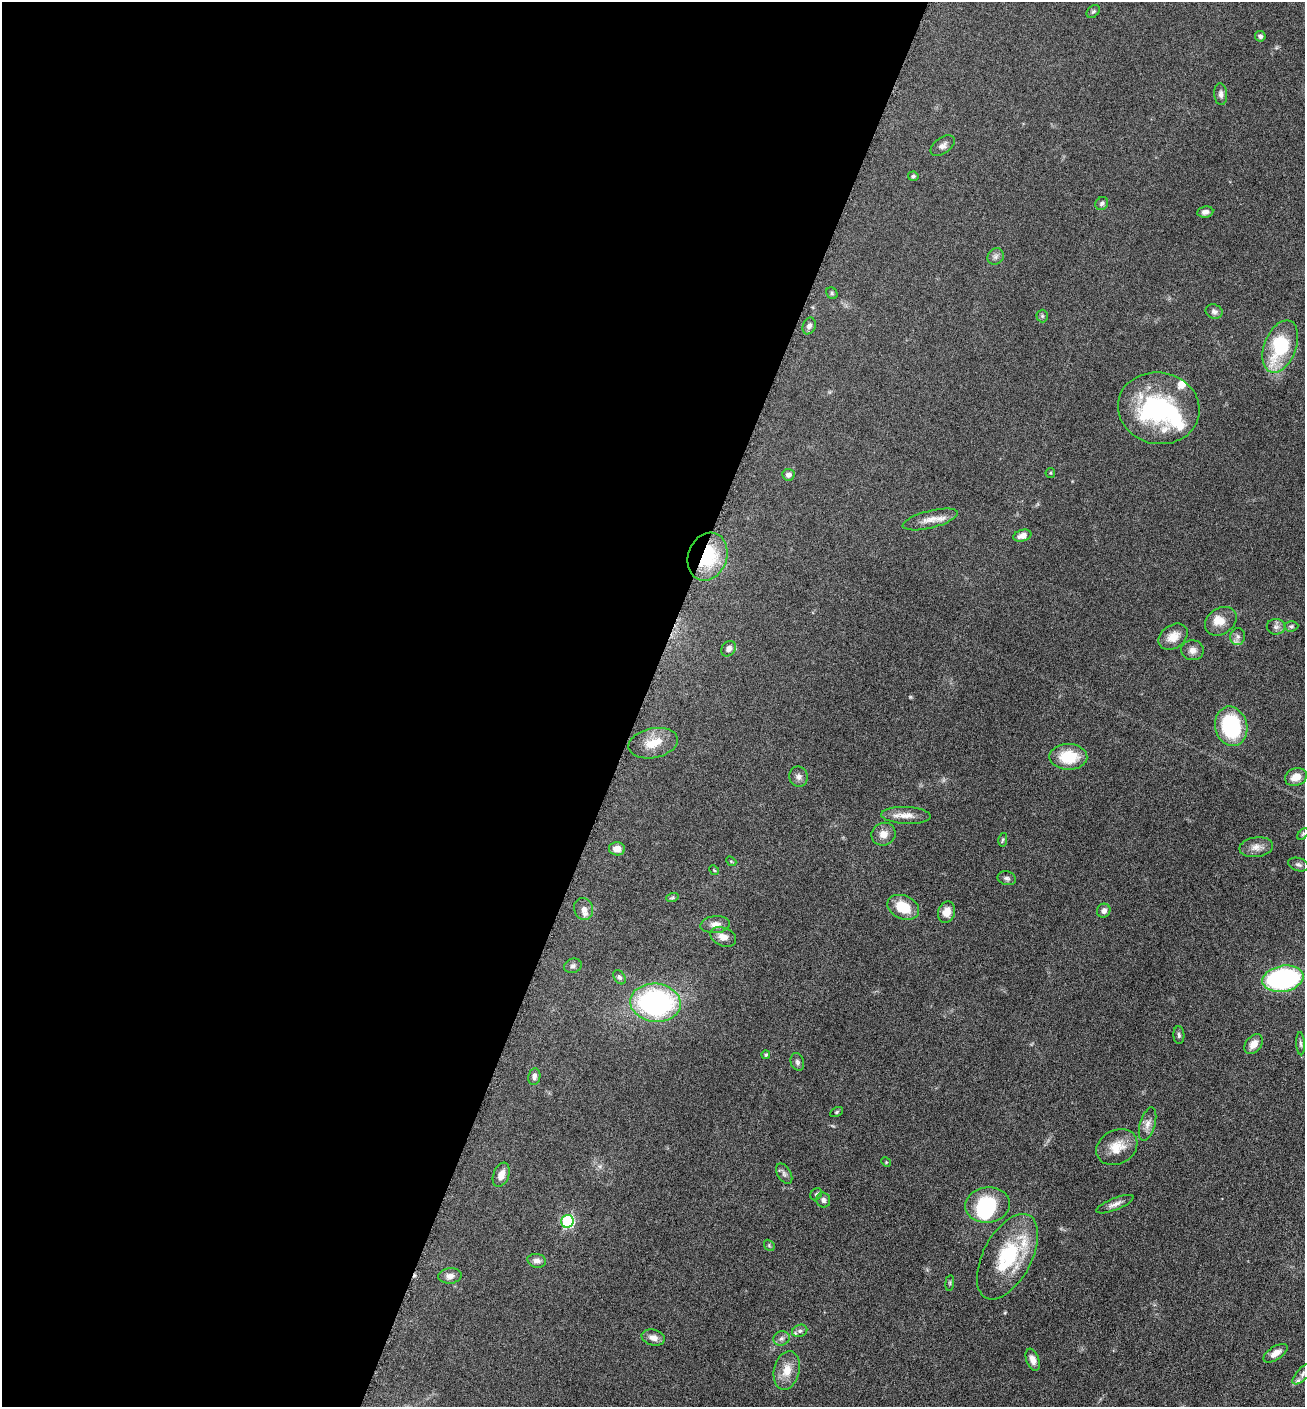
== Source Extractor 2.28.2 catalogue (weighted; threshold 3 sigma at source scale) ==
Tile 5 of 4 x 4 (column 1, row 2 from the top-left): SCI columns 286-1588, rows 2814-4218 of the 5649 x 5632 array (HDU 1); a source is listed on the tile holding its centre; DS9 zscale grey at full resolution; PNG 1307 x 1409 px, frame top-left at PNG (2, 2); each listed source drawn as its Kron ellipse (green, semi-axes under 4 px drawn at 4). Shown black and unused: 49% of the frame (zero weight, under 6 of 12 exposures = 1% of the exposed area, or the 3 px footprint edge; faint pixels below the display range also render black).
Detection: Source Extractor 2.28.2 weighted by HDU 2 'WHT'; one run over the whole footprint, this tile lists its part. Background 0.088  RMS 0.0039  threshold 0.0158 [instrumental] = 3 sigma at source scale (4.09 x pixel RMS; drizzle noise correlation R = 1.36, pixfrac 0.8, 0.05/0.05 arcsec/px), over >= 5 px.
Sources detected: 88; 2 inside a brighter object's white glare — neither listed nor drawn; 5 inside a brighter listed object's ellipse — not listed separately; the other 81 listed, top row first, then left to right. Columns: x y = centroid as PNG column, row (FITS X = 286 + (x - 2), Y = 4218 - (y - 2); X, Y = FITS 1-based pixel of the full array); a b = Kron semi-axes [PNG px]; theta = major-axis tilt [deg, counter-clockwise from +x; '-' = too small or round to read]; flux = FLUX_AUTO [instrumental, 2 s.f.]
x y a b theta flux
1093 11 7 5 46 0.61
1260 36 5 5 - 0.92
1221 94 11 6 -86 1.3
943 146 14 8 36 1.7
913 176 5 4 - 0.63
1102 204 7 6 - 0.88
1205 212 8 5 7 1.6
996 256 9 7 46 1.2
832 293 6 5 - 0.54
1214 312 9 7 -23 1.1
1042 316 6 6 - 0.61
809 326 8 6 68 1.5
1280 347 27 16 68 25
1159 408 41 36 -11 49
1050 473 5 4 - 0.4
788 475 6 6 - 1.5
930 519 28 8 14 4.3
1022 536 9 5 15 2.6
708 557 24 19 70 21
1221 621 17 13 35 4.2
1291 626 7 5 3 0.67
1276 627 9 8 - 1.3
1173 637 16 11 36 4.1
1238 637 8 7 - 1.4
729 649 8 6 52 1.9
1192 650 11 10 - 2.1
1231 726 20 16 -77 31
653 743 25 15 12 7
1068 757 19 13 -1 11
798 777 10 9 - 1.6
1296 777 11 8 21 3.7
906 815 25 8 -2 3.6
884 834 12 11 - 3.1
1303 834 7 4 46 0.55
1003 840 7 4 79 0.57
1256 847 17 10 7 2.9
617 849 8 6 -2 3
731 861 5 4 - 0.41
1298 865 10 6 -17 1
714 870 5 4 - 0.37
1007 878 9 6 -13 1.1
672 898 6 4 19 0.55
903 907 16 11 -23 9.4
584 909 11 9 -70 2.3
1104 911 7 6 - 1.4
946 912 11 8 71 3.4
715 925 14 8 4 2.5
723 937 13 9 -22 2.7
573 966 9 7 18 1.1
619 977 8 5 -57 0.86
1283 979 21 13 10 59
656 1003 25 19 -6 69
1179 1035 9 5 -88 0.77
1253 1044 11 7 51 3.2
1300 1044 11 4 -86 0.84
766 1055 4 4 - 0.69
797 1062 9 6 -72 1
534 1077 8 6 79 1.4
837 1112 7 4 28 0.5
1148 1124 17 7 73 2.4
1117 1147 21 17 29 6.8
886 1162 5 4 - 0.34
784 1174 11 6 -59 1.1
501 1175 12 8 69 3
816 1194 6 5 - 0.66
823 1200 7 7 - 1.2
1115 1204 20 6 22 2
988 1205 22 17 7 21
567 1221 6 6 - 45
769 1245 6 4 -49 0.5
1007 1257 46 24 62 25
537 1261 9 7 -11 1.6
450 1276 12 7 5 2
950 1283 8 4 82 0.53
800 1331 8 6 21 1.1
653 1338 12 7 -15 2.3
781 1338 8 7 - 1.3
1275 1353 14 6 33 2.8
1033 1360 11 6 -70 2.5
787 1370 20 12 77 5.7
1303 1373 14 6 45 1.6
Overlapping masked pixels (flux is a lower limit): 1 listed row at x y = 708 557
Isophote crosses this tile's border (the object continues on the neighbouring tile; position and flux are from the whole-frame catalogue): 1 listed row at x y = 1303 1373